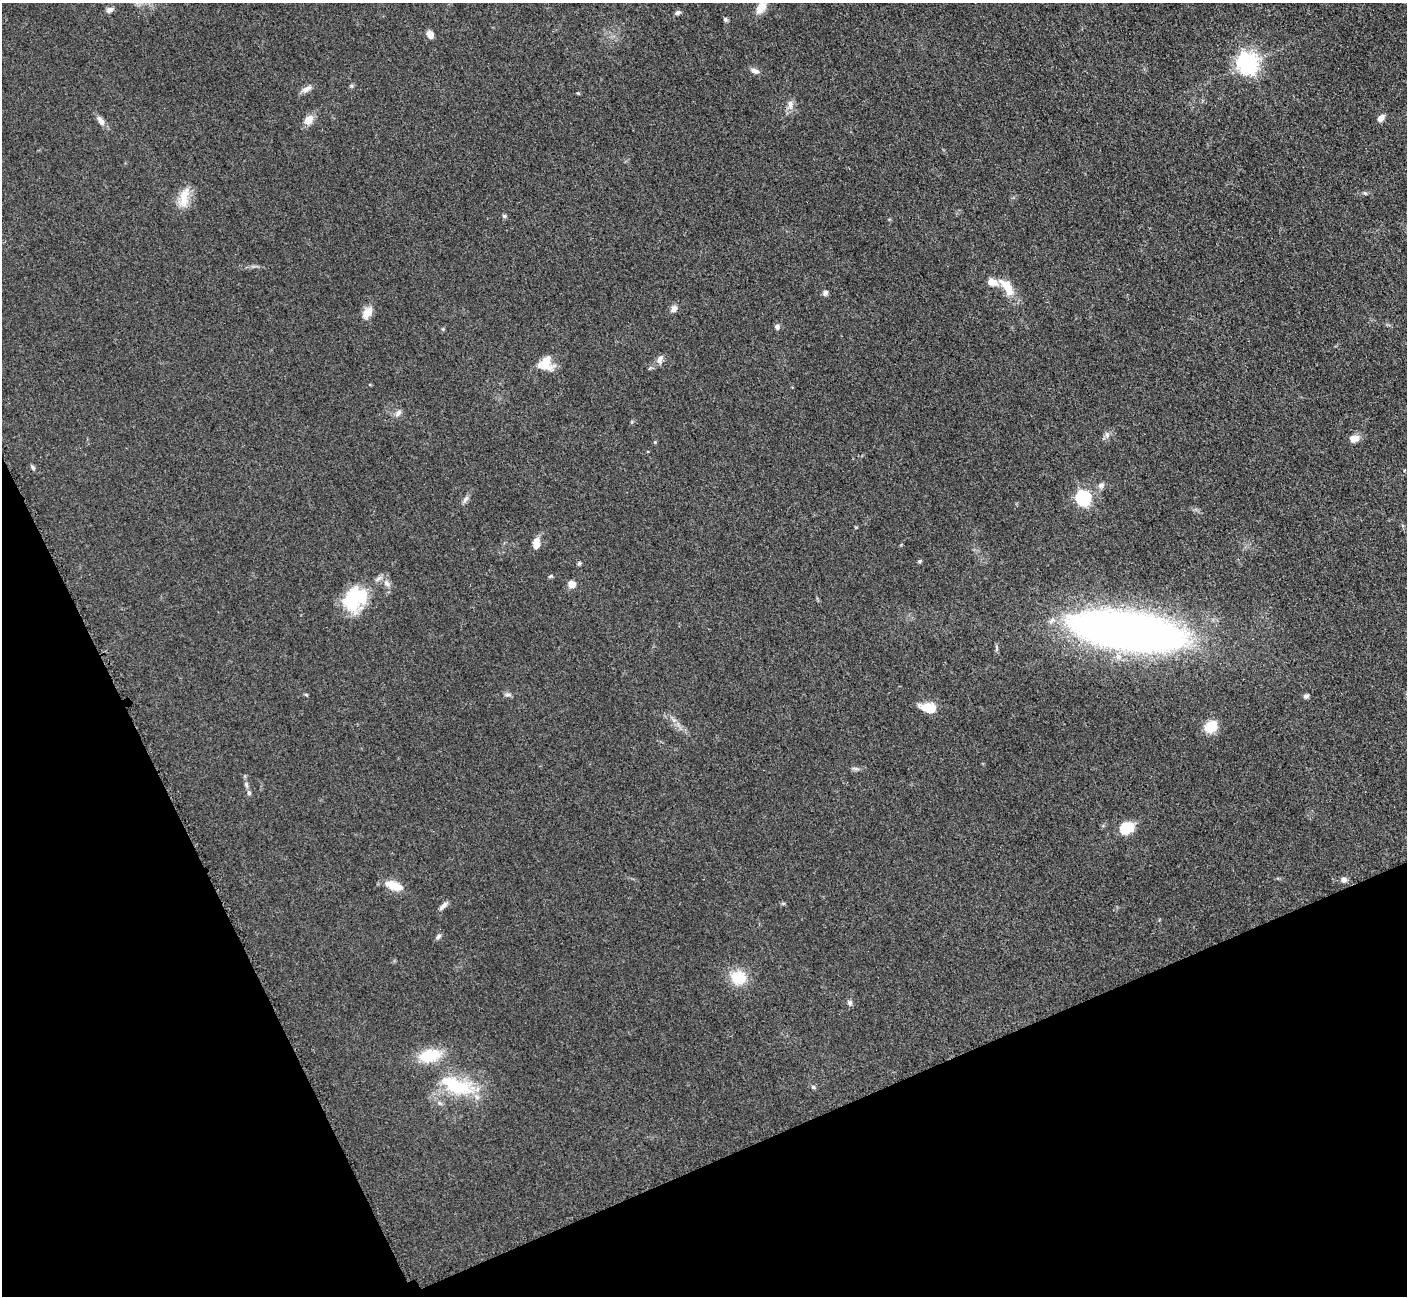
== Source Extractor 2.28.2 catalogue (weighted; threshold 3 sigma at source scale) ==
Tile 14 of 4 x 4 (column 2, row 4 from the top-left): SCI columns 1470-2874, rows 190-1483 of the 5701 x 5665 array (HDU 1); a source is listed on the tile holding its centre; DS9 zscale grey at full resolution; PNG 1409 x 1298 px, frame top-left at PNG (2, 3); no overlay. Shown black and unused: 22% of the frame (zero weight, under 3 of 5 exposures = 4% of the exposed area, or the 3 px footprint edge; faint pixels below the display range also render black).
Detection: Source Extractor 2.28.2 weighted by HDU 2 'WHT'; one run over the whole footprint, this tile lists its part. Background 0.0535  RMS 0.0059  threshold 0.0265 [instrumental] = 3 sigma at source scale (4.5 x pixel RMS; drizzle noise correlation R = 1.50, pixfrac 1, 0.05/0.05 arcsec/px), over >= 5 px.
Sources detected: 57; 1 inside a brighter object's white glare — not listed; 2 inside a brighter listed object's ellipse — not listed separately; the other 54 listed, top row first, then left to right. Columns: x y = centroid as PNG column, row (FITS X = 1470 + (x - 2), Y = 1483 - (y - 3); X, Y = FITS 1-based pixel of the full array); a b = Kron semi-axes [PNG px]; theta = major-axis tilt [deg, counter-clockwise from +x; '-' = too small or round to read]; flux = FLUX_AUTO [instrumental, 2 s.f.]
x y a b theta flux
761 8 17 10 56 6.7
109 10 9 7 20 2
678 13 7 6 - 1.5
725 19 6 5 - 1.1
430 35 7 6 - 4.6
1247 63 7 7 - 350
755 71 11 6 -21 2.5
306 89 14 7 28 3
790 104 13 7 -86 3.3
1380 118 8 5 46 3.6
101 120 15 7 -59 3.1
309 120 12 9 46 5.3
1365 193 6 4 -44 0.7
184 197 29 11 79 9.3
504 216 6 5 - 0.94
1007 287 28 11 -54 11
825 293 7 6 - 1.7
674 309 9 7 61 2.7
367 313 16 10 57 5.5
777 327 6 6 - 1.6
660 359 11 8 73 2.8
545 363 15 13 41 12
398 413 10 6 52 2.3
1107 435 7 6 - 1.7
1354 438 13 8 9 4.3
33 467 7 5 -67 0.99
1101 485 9 7 18 2
1083 498 7 6 - 120
465 499 12 5 55 1.9
536 543 13 8 88 4.8
919 561 5 4 - 0.82
579 563 5 5 - 0.82
387 583 11 6 -53 2.9
572 584 7 7 - 4.5
352 601 35 20 83 25
1126 631 85 26 -9 630
1118 657 9 8 - 3.5
508 694 9 4 -8 1.3
306 695 5 3 - 0.64
1306 696 7 5 27 1.4
928 708 13 8 -15 16
1211 727 13 11 38 12
246 785 7 5 -70 1.3
249 793 7 5 -76 1.3
1126 828 18 14 23 11
1344 880 8 6 1 2.1
393 886 22 10 -19 8.8
443 906 13 5 44 2.3
439 936 8 5 51 1.5
738 977 20 17 -15 14
849 1003 7 6 - 1.6
430 1055 27 16 10 18
456 1086 44 20 -19 33
813 1087 5 5 - 1